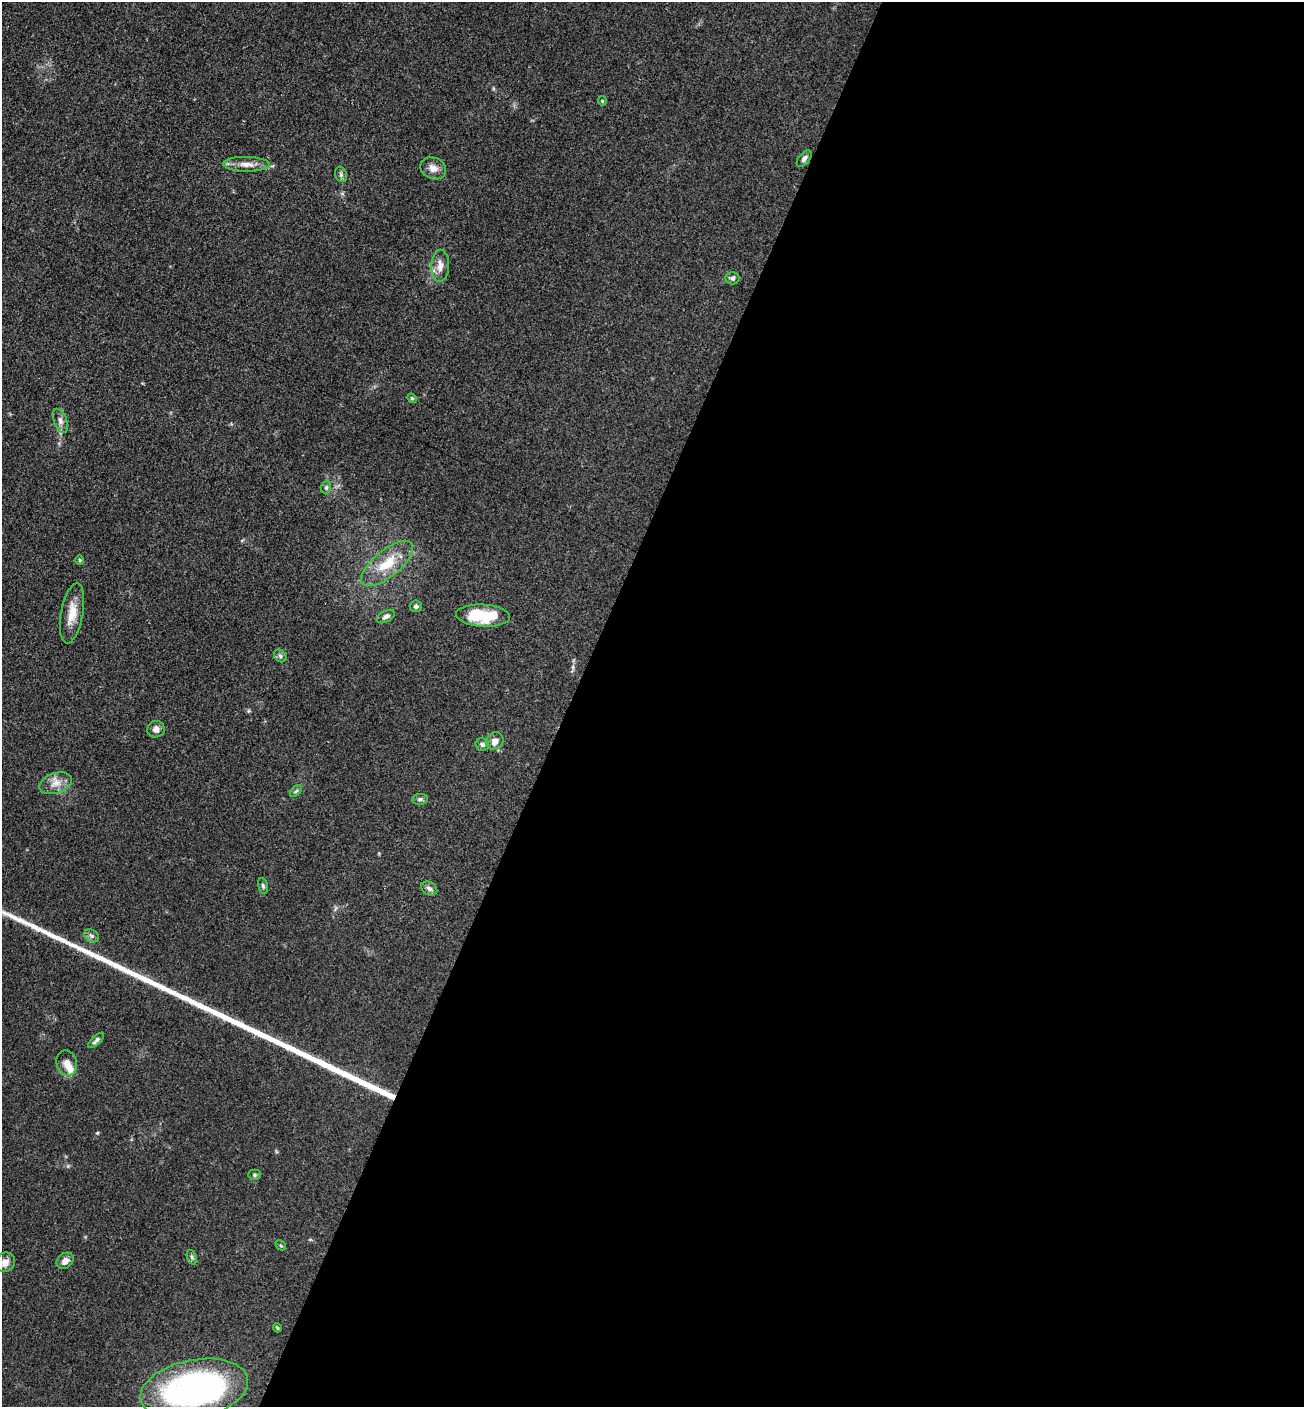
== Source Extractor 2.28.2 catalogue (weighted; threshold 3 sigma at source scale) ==
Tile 12 of 4 x 4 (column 4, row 3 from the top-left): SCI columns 4197-5498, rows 1419-2823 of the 5654 x 5645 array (HDU 1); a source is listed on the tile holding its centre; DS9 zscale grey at full resolution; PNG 1306 x 1409 px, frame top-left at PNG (2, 2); each listed source drawn as its Kron ellipse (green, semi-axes under 4 px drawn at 4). Shown black and unused: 56% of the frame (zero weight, under 3 of 4 exposures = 2% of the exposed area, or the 3 px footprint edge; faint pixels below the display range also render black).
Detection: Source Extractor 2.28.2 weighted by HDU 2 'WHT'; one run over the whole footprint, this tile lists its part. Background 0.0669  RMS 0.0062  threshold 0.0278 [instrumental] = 3 sigma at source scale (4.5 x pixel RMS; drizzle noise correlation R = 1.50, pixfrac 1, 0.05/0.05 arcsec/px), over >= 5 px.
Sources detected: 40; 4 long thin detections or spike segments (spike, bleed or trail) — neither listed nor drawn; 1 inside a brighter listed object's ellipse — not listed separately; the other 35 listed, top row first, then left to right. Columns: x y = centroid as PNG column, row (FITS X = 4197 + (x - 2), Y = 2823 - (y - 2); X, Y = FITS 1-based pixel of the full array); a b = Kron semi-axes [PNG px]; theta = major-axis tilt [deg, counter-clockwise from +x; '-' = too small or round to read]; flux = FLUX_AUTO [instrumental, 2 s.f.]
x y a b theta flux
602 101 5 4 - 0.7
804 159 10 5 49 2
246 164 23 7 -1 5.8
433 168 13 10 -23 4.8
341 174 8 6 -71 1.5
440 266 16 9 88 5.4
732 278 7 6 - 1.5
412 398 5 4 - 0.82
60 421 13 6 -67 2.8
326 487 6 5 - 1.2
80 560 4 4 - 0.72
387 564 32 13 39 18
416 606 6 6 - 1.4
72 613 30 11 80 11
386 616 10 5 27 2.1
483 616 27 11 -3 27
280 656 7 5 -47 1.4
156 729 9 8 - 3.5
495 741 9 8 - 4.1
482 744 7 6 - 1.8
56 783 17 10 18 6.2
296 791 7 4 45 1.1
420 799 8 5 9 1.4
263 886 8 4 -76 1.2
429 888 8 6 -32 2.2
92 936 8 6 -34 1.8
96 1040 10 4 43 1.7
67 1063 13 10 -74 5.3
254 1175 6 5 - 1.2
281 1245 6 3 -44 0.67
192 1257 8 4 -70 1.2
65 1261 9 7 42 3.8
5 1262 10 9 - 3.5
277 1328 4 3 - 0.78
194 1389 55 29 12 180
Overlapping masked pixels (flux is a lower limit): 1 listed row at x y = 804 159